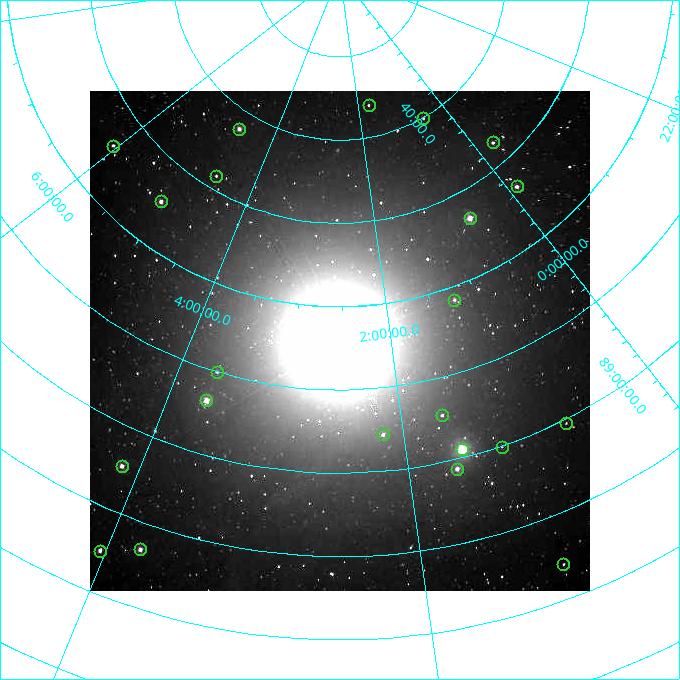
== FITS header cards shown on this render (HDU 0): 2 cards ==
NAXIS1  =                  500
NAXIS2  =                  500

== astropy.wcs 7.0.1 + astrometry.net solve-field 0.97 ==
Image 500 x 500 px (HDU 0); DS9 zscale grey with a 90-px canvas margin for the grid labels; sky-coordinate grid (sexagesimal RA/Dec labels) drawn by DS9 from the SOLVED WCS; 22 Tycho-2 reference stars matched to detected sources circled (green)
Header WCS: none
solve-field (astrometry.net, Tycho-2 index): SOLVED blind (the file carries no WCS)
Solved WCS: RA---TAN-SIP/DEC--TAN-SIP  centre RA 02:31:36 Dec +89:16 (37.90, +89.26 deg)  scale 7.2 arcsec/px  FOV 60.0' x 60.0'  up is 0 deg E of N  parity normal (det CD < 0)
(file carries no celestial WCS; the grid is the blind solution)
Tycho-2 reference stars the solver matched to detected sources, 22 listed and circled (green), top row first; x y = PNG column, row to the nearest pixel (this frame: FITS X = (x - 90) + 1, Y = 500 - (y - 91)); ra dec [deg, ICRS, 3 dp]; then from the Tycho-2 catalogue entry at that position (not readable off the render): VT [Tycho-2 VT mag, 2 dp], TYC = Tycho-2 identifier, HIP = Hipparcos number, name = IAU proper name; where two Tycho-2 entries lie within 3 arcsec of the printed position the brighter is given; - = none
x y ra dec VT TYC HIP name
369 105 25.399 +89.729 11.04 4627-64-1 - -
423 118 7.906 +89.665 10.51 4627-6-1 - -
239 129 70.692 +89.630 9.34 4629-37-1 - -
493 142 355.808 +89.543 10.14 4662-135-1 - -
113 146 90.669 +89.431 10.31 4630-104-1 - -
216 176 69.250 +89.526 11.02 4629-45-1 - -
517 186 358.236 +89.445 9.52 4662-45-1 - -
161 201 75.971 +89.421 9.41 4629-33-1 - -
470 218 9.931 +89.444 8.22 4627-49-1 3128 -
454 300 18.559 +89.307 10.52 4627-75-1 - -
217 372 55.017 +89.166 11.19 4628-70-1 - -
206 400 55.225 +89.105 8.15 4628-68-1 17195 -
442 415 24.867 +89.092 10.76 4627-125-1 - -
566 423 11.209 +88.992 11.71 4627-72-1 - -
383 434 32.549 +89.073 9.84 4628-149-1 - -
502 447 19.000 +88.998 11.53 4627-46-1 - -
462 449 23.461 +89.016 6.47 4627-259-1 7283 -
122 466 61.773 +88.923 8.88 4629-92-1 - -
457 469 24.587 +88.980 9.00 4627-86-1 - -
140 549 57.015 +88.780 9.32 4628-84-1 - -
100 551 60.479 +88.750 9.70 4629-3-1 - -
563 564 17.187 +88.735 11.22 4627-80-1 - -